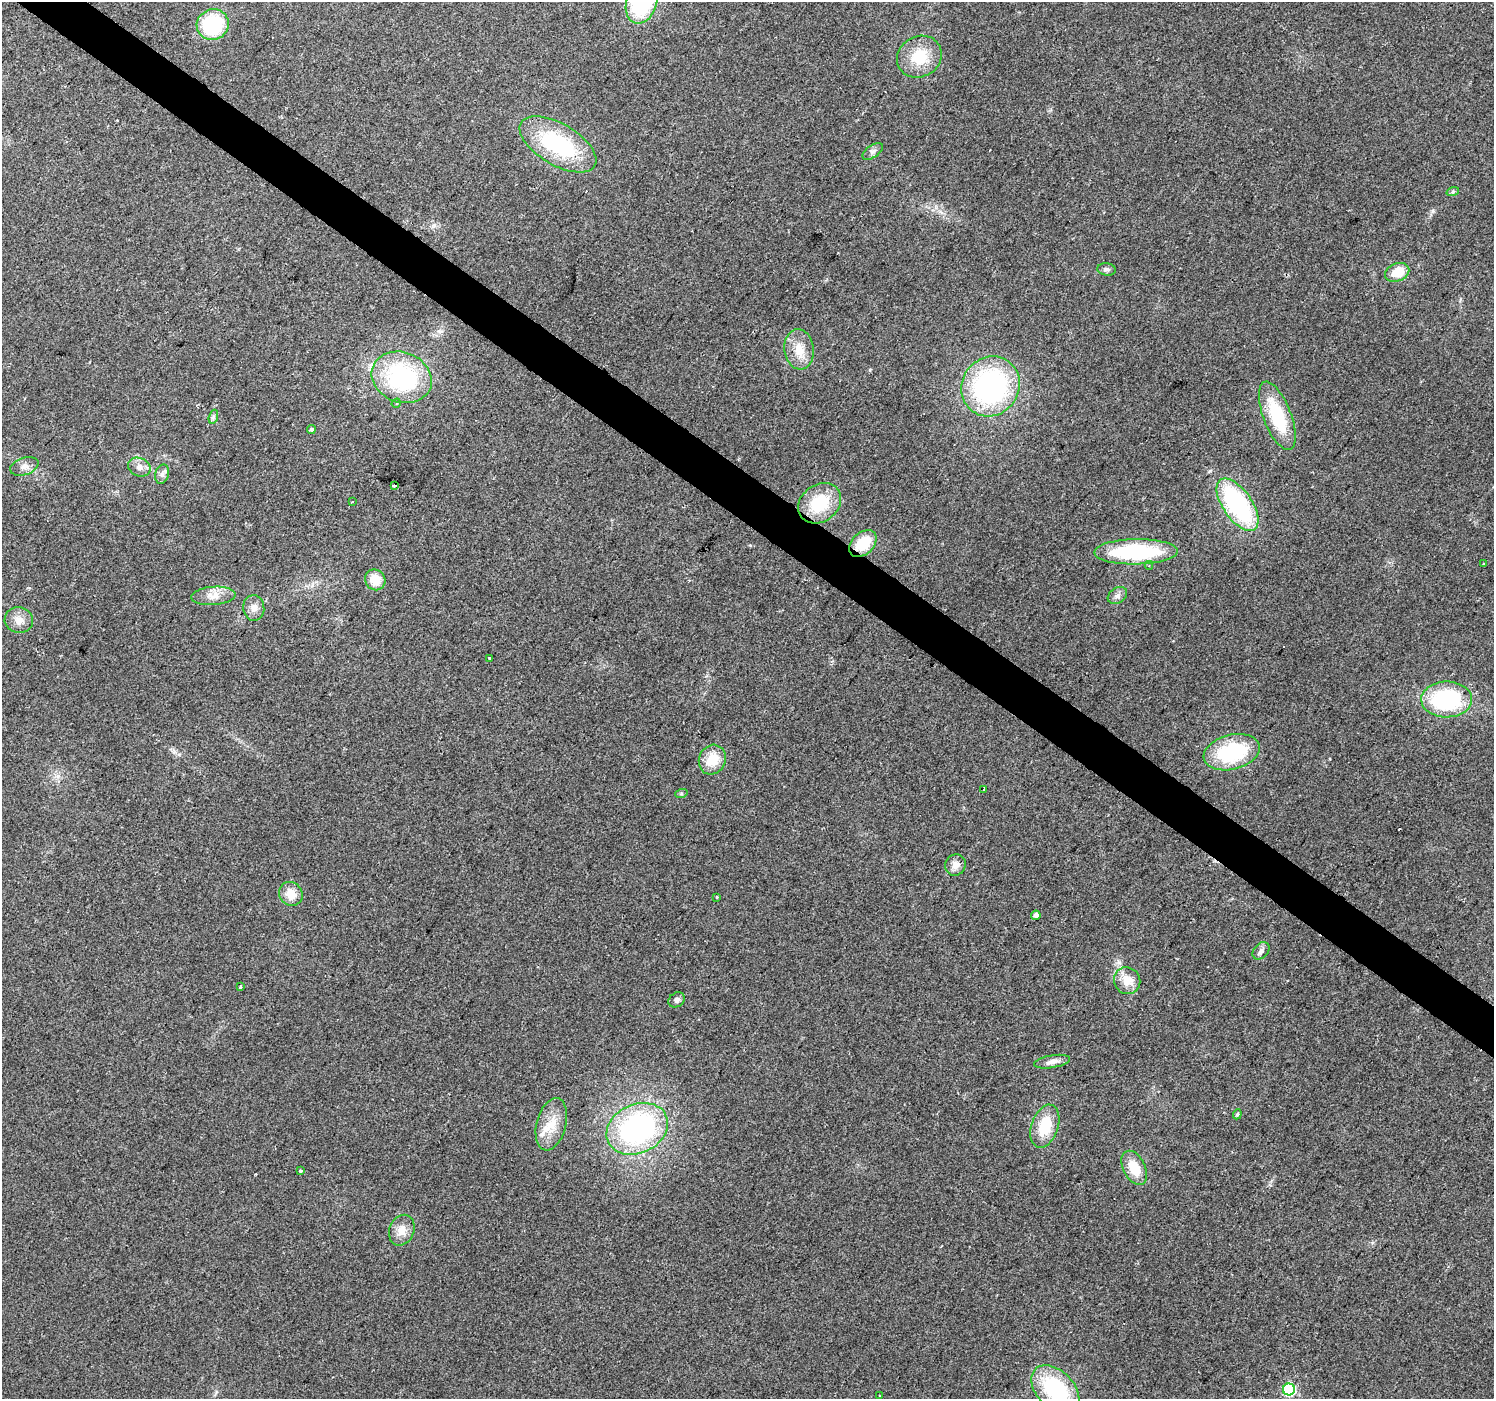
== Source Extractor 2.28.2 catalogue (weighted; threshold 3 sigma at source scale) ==
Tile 11 of 4 x 4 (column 3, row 3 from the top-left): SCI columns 2985-4476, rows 1576-2972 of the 5973 x 6011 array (HDU 1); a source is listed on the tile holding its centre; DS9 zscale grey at full resolution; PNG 1496 x 1401 px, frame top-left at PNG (2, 2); each listed source drawn as its Kron ellipse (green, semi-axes under 4 px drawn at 4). Shown black and unused: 4% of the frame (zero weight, under 2 of 3 exposures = <1% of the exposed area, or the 3 px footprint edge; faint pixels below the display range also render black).
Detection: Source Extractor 2.28.2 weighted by HDU 2 'WHT'; one run over the whole footprint, this tile lists its part. Background 0.0862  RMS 0.0092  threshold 0.0414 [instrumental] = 3 sigma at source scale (4.5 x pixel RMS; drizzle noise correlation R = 1.50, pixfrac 1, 0.0396/0.0396 arcsec/px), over >= 5 px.
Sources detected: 60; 4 cosmic-ray / hot-pixel residue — neither listed nor drawn; the other 56 listed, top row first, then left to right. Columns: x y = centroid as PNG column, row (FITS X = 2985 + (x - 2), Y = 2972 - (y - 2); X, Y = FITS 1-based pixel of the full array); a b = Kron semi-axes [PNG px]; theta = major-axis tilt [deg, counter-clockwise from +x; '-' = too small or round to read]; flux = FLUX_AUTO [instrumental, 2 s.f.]
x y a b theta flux
642 2 22 15 72 91
213 25 16 15 - 71
919 57 23 20 30 30
558 144 43 20 -30 92
873 151 12 6 34 3.4
1453 191 6 4 20 1.4
1106 269 9 6 -7 2.7
1397 272 12 9 23 20
799 349 20 15 -82 17
402 377 31 25 -21 120
991 386 31 28 54 190
396 403 5 4 - 1.4
1277 416 36 14 -69 52
213 417 7 4 72 1.9
311 429 4 4 - 2.2
24 466 15 8 18 5.9
139 467 12 9 -23 5.8
162 474 10 6 75 3.6
395 485 3 2 - 2
352 502 3 3 - 1.1
820 503 23 18 37 41
1237 505 30 14 -55 130
863 543 15 10 44 28
1136 552 42 12 1 88
1483 564 3 3 - 2.2
1149 565 4 4 - 1.8
375 580 11 9 -51 17
213 596 22 9 4 10
1117 596 10 7 32 3.8
254 608 13 10 -86 6.8
19 620 14 13 - 9.2
489 658 3 3 - 2.1
1447 699 25 18 1 98
1232 752 28 17 14 74
712 760 15 13 64 21
984 789 3 2 - 1.7
681 794 6 4 18 1.2
955 865 11 10 - 7.4
291 894 12 11 - 14
717 897 3 3 - 2.1
1036 915 5 4 - 4.2
1261 951 10 7 46 3.8
1127 981 14 13 - 14
240 987 3 3 - 1.4
677 1000 9 7 33 3.2
1052 1062 18 6 9 5.9
1237 1114 5 4 - 1.4
551 1124 27 14 75 21
1045 1126 22 13 71 29
637 1129 32 24 25 190
1134 1168 18 11 -63 19
301 1171 3 3 - 1.7
402 1230 16 12 66 11
1055 1390 29 18 -46 82
1289 1390 6 6 - 110
879 1396 3 2 - 0.71
Overlapping masked pixels (flux is a lower limit): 1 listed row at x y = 863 543
Isophote crosses this tile's border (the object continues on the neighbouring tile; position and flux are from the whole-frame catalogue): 2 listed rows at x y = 642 2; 1055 1390
Unlisted compact peaks at least as high as the median listed source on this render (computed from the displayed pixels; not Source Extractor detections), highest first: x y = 1433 211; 870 370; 1210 471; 750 545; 1119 962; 255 1174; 174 752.